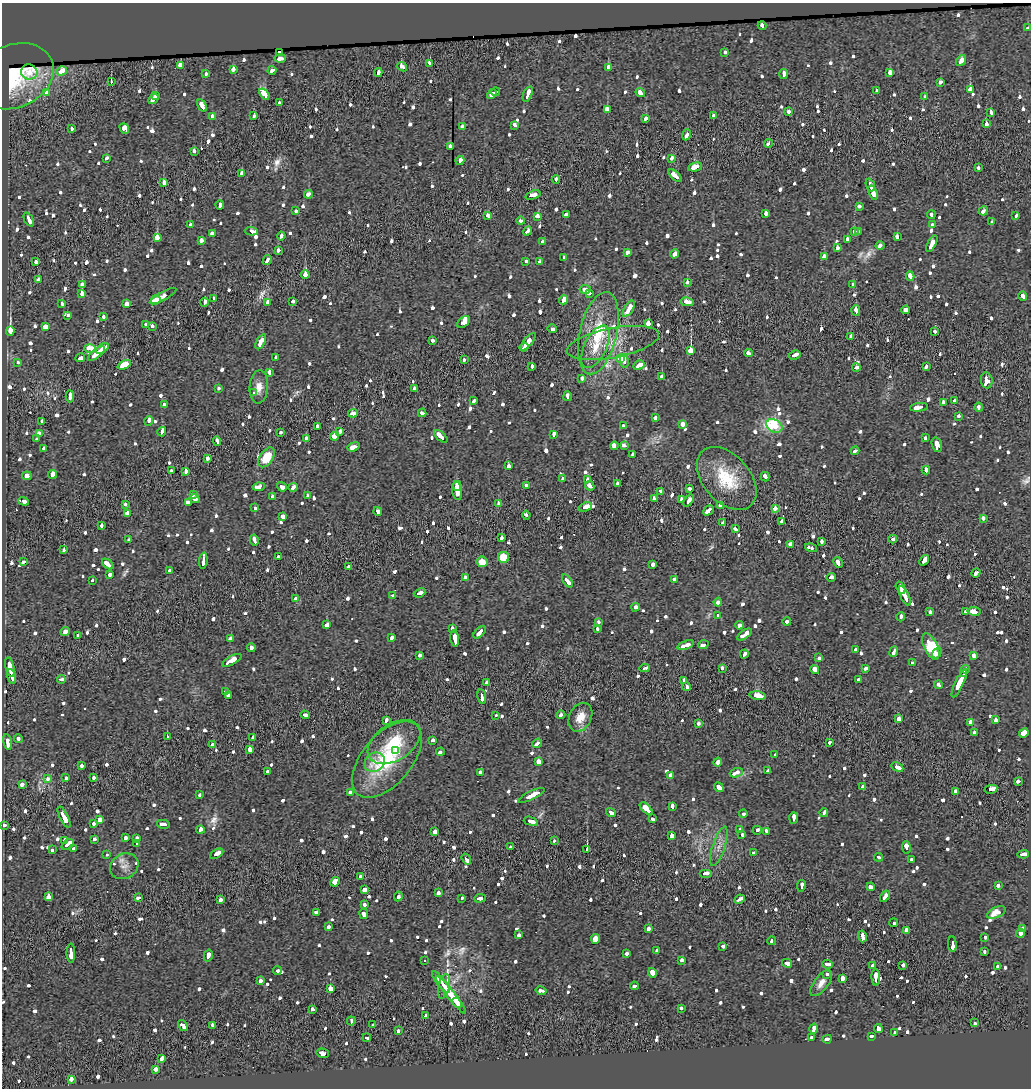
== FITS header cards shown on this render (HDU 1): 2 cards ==
NAXIS1  =                 1029
NAXIS2  =                 1086

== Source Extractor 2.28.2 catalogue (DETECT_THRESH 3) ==
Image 1029 x 1086 px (HDU 1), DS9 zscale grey, 1 PNG px = 1 image px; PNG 1033 x 1090 px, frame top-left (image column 1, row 1086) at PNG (2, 3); each listed source drawn as its Kron ellipse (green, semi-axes under 4 px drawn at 4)
Background -7.65e-04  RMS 0.013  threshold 0.0379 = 3 sigma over >= 5 px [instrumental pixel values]
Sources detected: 1150; of the 1150, the 500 brightest by FLUX_AUTO listed and drawn (650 fainter detections omitted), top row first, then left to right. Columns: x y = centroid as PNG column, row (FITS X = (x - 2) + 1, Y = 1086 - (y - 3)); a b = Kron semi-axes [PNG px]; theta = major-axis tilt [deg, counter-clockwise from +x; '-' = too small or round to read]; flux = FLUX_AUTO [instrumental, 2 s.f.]
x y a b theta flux
762 26 4 3 - 8.8
1028 28 4 3 - 8.9
279 52 3 3 - 7.1
725 52 3 3 - 10
280 59 5 3 - 10
961 61 6 4 52 18
430 63 4 3 - 7.1
180 65 4 3 - 32
402 67 5 3 - 13
608 67 4 3 - 27
233 69 4 3 - 17
272 70 4 3 - 8.1
62 71 5 4 - 26
29 72 8 7 - 8.1
378 72 4 3 - 11
890 73 4 3 - 27
206 74 3 3 - 6.9
783 74 5 3 - 12
14 76 41 31 24 44
111 82 3 2 - 16
941 82 4 3 - 7.8
876 90 4 3 - 20
970 90 3 3 - 45
496 92 4 3 - 10
46 93 4 3 - 6.8
640 93 5 3 - 15
264 94 6 3 -52 64
492 94 5 4 - 17
528 94 8 3 69 18
156 95 3 3 - 9.5
924 97 3 3 - 6.6
153 99 6 3 52 18
279 103 4 3 - 7.9
202 106 7 3 -60 23
607 109 3 3 - 48
789 112 3 3 - 6.8
991 113 3 3 - 26
254 116 3 3 - 8.1
713 116 4 3 - 7.2
212 117 4 3 - 9.3
646 118 4 3 - 13
986 124 3 3 - 36
514 125 4 3 - 6.7
463 127 4 3 - 11
124 128 6 4 -53 64
72 129 3 3 - 7
686 135 5 3 - 11
768 143 4 3 - 6.5
450 147 3 3 - 22
194 151 4 3 - 8
106 158 4 3 - 6.8
671 158 3 3 - 13
460 160 5 3 - 8.1
695 167 7 3 12 53
978 168 3 3 - 6.7
242 173 3 3 - 8.1
675 176 8 3 -42 27
556 179 4 3 - 7.1
164 183 4 3 - 22
870 185 7 3 -69 21
873 193 7 3 -70 24
308 194 4 3 - 17
533 195 8 3 17 22
220 205 4 3 - 14
859 206 4 3 - 7.4
296 211 3 3 - 7.1
983 211 5 3 - 7.6
766 213 3 3 - 22
566 214 4 3 - 6.8
488 215 4 3 - 9.3
931 215 4 3 - 7.4
538 216 4 3 - 24
1016 216 4 3 - 7.6
29 219 7 3 -65 15
521 221 4 3 - 11
992 222 3 3 - 9.2
190 225 4 3 - 25
932 225 4 3 - 17
251 231 7 3 -3 30
528 231 5 3 - 13
854 231 4 3 - 40
858 232 3 3 - 10
212 233 3 3 - 16
281 236 4 3 - 6.7
897 237 4 3 - 17
157 238 4 4 - 45
847 239 3 3 - 10
201 241 4 3 - 18
542 241 3 3 - 7
932 244 9 3 62 23
880 246 4 3 - 7.4
837 248 4 3 - 9.1
278 250 3 3 - 7.4
627 252 4 3 - 7.8
675 254 4 3 - 16
824 256 4 3 - 13
564 258 3 3 - 7
267 260 5 3 - 8.4
526 261 3 3 - 9.7
36 262 3 3 - 11
539 262 4 3 - 6.7
305 275 4 3 - 83
910 276 4 3 - 30
38 280 3 3 - 14
687 282 3 3 - 15
82 284 4 4 - 9.1
853 284 3 3 - 12
585 289 6 3 -2 8.6
589 293 4 3 - 15
82 294 4 3 - 46
163 296 15 3 29 54
1023 296 4 3 - 8.5
214 298 4 3 - 8.9
156 300 5 3 - 13
563 300 5 3 - 33
293 301 3 3 - 7.4
204 302 4 3 - 9.9
268 302 4 3 - 25
687 302 6 3 -11 16
62 303 3 3 - 8.9
127 304 4 4 - 22
629 309 9 3 59 28
906 310 4 3 - 14
856 311 5 3 - 18
68 315 3 3 - 7.5
103 316 3 3 - 8.7
463 322 7 4 44 68
648 323 4 4 - 31
146 324 3 3 - 8.8
152 326 3 3 - 12
45 327 4 3 - 81
552 329 5 3 - 6.8
10 331 4 3 - 210
935 331 3 3 - 7.2
598 333 42 18 77 47
851 336 3 3 - 8.7
432 340 4 3 - 6.8
261 342 8 4 60 35
528 342 11 3 52 23
613 343 47 15 11 26
524 347 4 2 - 15
596 347 23 11 64 16
90 348 6 4 -2 32
102 349 7 3 38 32
691 351 3 3 - 220
96 353 10 3 38 25
749 353 4 3 - 9.3
795 355 6 3 29 12
80 358 5 3 - 13
276 358 4 3 - 7.9
620 358 4 3 - 29
464 360 3 3 - 10
624 361 7 3 -80 13
17 363 3 3 - 7.6
124 365 7 4 25 75
639 365 6 3 28 21
532 366 4 3 - 10
926 367 4 3 - 8.1
856 368 4 3 - 9.9
269 372 4 3 - 8
662 376 3 3 - 14
582 378 4 3 - 7.8
987 380 8 5 -81 26
259 387 16 9 85 8.1
415 388 3 3 - 7.8
218 389 3 3 - 6.9
254 393 4 3 - 6.6
70 396 6 3 88 15
568 396 5 3 - 12
954 400 4 3 - 9.2
474 401 4 3 - 6.9
943 403 4 3 - 58
164 405 4 3 - 10
919 407 9 3 8 27
979 407 4 3 - 8.2
353 413 5 3 - 22
422 413 4 3 - 7.7
959 416 3 3 - 31
655 417 4 3 - 16
42 421 3 3 - 11
149 421 4 3 - 29
683 424 4 4 - 17
317 426 3 3 - 9.4
623 426 3 3 - 8.2
774 426 9 6 -28 59
340 431 4 3 - 8.9
162 432 5 3 - 17
39 433 4 3 - 8.9
280 433 3 3 - 10
554 434 4 3 - 11
334 436 4 4 - 29
441 436 8 3 -43 24
306 438 4 3 - 12
925 438 3 3 - 7.5
37 439 3 3 - 18
217 441 5 3 - 13
937 445 7 5 -72 26
614 446 4 3 - 52
624 446 4 3 - 17
353 447 6 3 19 18
44 448 3 3 - 7.8
855 451 4 3 - 6.5
632 454 3 3 - 21
267 457 11 6 56 21
207 458 3 3 - 12
508 466 3 3 - 12
926 470 4 3 - 8.7
171 471 3 3 - 13
186 472 4 3 - 17
53 474 4 3 - 52
27 476 5 3 - 17
765 477 5 3 - 13
727 478 36 23 -49 42
562 479 3 3 - 8.4
588 479 4 3 - 7.5
617 483 4 3 - 7.6
457 486 5 3 - 18
526 486 3 3 - 21
590 486 5 3 - 14
259 487 6 3 9 22
282 487 5 3 - 25
293 487 5 3 - 9.7
690 489 4 3 - 7.5
457 491 9 5 -80 44
660 491 4 3 - 7.3
193 494 4 3 - 24
272 496 3 3 - 6.7
308 496 3 3 - 8.8
194 499 5 3 - 8.8
654 499 3 3 - 42
681 500 3 3 - 32
23 501 5 4 - 12
688 501 7 3 53 18
188 502 4 3 - 20
125 504 3 3 - 8.8
498 504 3 3 - 21
721 505 4 3 - 64
585 507 7 3 20 63
255 508 4 3 - 7
775 508 3 3 - 33
708 510 6 3 46 73
378 511 4 3 - 18
128 514 4 3 - 23
526 515 4 3 - 7.7
283 516 4 3 - 19
983 518 4 3 - 11
782 521 4 3 - 7.2
723 522 3 3 - 17
101 526 3 3 - 7.9
735 529 4 3 - 13
502 538 4 3 - 9.7
893 539 4 3 - 10
129 540 3 3 - 6.5
254 540 5 3 - 11
822 541 3 3 - 7.9
790 544 4 3 - 9.3
811 548 6 3 -15 9.1
64 550 3 3 - 11
278 557 3 3 - 6.7
503 557 6 5 - 18
924 560 6 3 50 48
203 561 8 3 83 33
24 562 4 3 - 8.7
482 562 5 5 - 9.2
838 562 6 3 -59 15
108 564 7 3 -40 22
653 564 3 3 - 10
349 566 4 3 - 6.9
169 570 3 3 - 7.3
976 573 5 3 - 12
110 574 4 3 - 14
465 577 4 3 - 6.6
831 577 5 3 - 12
674 579 3 3 - 14
92 580 3 3 - 7
567 581 7 3 -52 17
901 588 6 4 -61 21
420 593 6 3 21 8.7
393 595 4 3 - 10
905 596 11 3 -64 32
295 599 3 3 - 10
718 602 4 3 - 14
635 607 4 3 - 10
974 611 6 3 -10 23
930 612 3 3 - 7.3
966 612 4 3 - 15
718 615 4 3 - 6.7
901 617 4 3 - 7.1
787 622 4 3 - 6.7
598 623 3 3 - 17
327 625 4 3 - 21
739 625 4 3 - 13
452 628 3 3 - 25
597 629 3 3 - 7.9
65 632 5 3 - 15
480 632 7 3 44 16
744 634 8 3 35 23
78 635 3 3 - 7.6
392 637 4 3 - 11
230 638 4 3 - 7.2
455 638 8 3 -82 23
686 645 8 3 21 15
703 645 5 3 - 12
251 647 4 3 - 11
931 647 14 6 -64 49
855 649 3 3 - 12
894 652 5 3 - 11
937 653 5 3 - 12
744 654 4 3 - 10
419 655 4 3 - 8.3
974 655 4 3 - 48
819 658 4 3 - 6.9
232 660 11 3 29 49
913 663 4 3 - 7
10 667 10 3 -78 29
645 668 5 3 - 6.9
722 668 3 3 - 8.3
866 668 4 3 - 7.2
815 669 5 3 - 34
965 669 4 3 - 9.4
963 673 4 2 - 12
12 676 8 3 -78 37
61 679 4 3 - 6.8
859 679 3 3 - 31
684 680 4 3 - 7.3
486 683 4 3 - 16
959 683 15 4 65 70
938 685 4 3 - 6.6
686 687 4 3 - 8.9
225 691 4 3 - 8.6
228 696 4 3 - 36
758 696 8 3 -8 150
482 697 7 3 -80 16
305 715 5 3 - 9.7
561 715 4 3 - 12
496 716 3 3 - 6.6
580 717 15 11 64 13
899 719 3 3 - 28
386 720 4 3 - 7.6
995 720 4 3 - 27
970 722 4 3 - 8.7
698 723 3 3 - 7.7
974 733 4 3 - 49
1024 733 5 4 - 28
167 737 3 3 - 25
253 738 3 3 - 17
18 739 4 3 - 7.7
433 740 3 3 - 11
7 742 8 3 -78 25
394 742 29 18 33 33
829 742 3 3 - 13
537 743 5 3 - 13
212 745 3 3 - 26
249 749 4 3 - 58
396 751 4 3 - 16
440 752 4 3 - 14
775 755 3 3 - 7.9
387 759 45 25 50 70
375 762 11 9 41 11
538 762 4 3 - 87
718 762 4 3 - 16
81 766 3 3 - 17
897 767 6 3 -27 35
768 771 3 3 - 18
268 772 4 3 - 7.5
480 772 4 3 - 17
736 773 7 4 20 20
670 776 4 3 - 17
65 778 3 3 - 14
93 778 3 3 - 12
47 779 3 3 - 14
1018 781 4 3 - 8.4
22 784 3 3 - 22
719 787 5 4 - 12
863 787 4 3 - 21
991 789 6 3 12 35
955 791 3 3 - 7.1
351 792 4 3 - 8.6
200 795 3 3 - 8.8
532 795 14 3 26 42
672 806 4 3 - 8.2
646 808 8 3 -44 40
611 813 5 3 - 14
824 813 4 3 - 16
743 814 4 3 - 9.6
64 817 11 3 -64 31
794 818 6 3 88 14
652 819 4 3 - 8
99 820 4 3 - 30
531 821 7 3 -16 16
94 823 3 3 - 9.8
163 824 6 3 -12 17
4 825 4 3 - 8.4
200 829 4 3 - 21
740 830 4 3 - 8.2
757 830 4 3 - 8.1
766 831 4 3 - 7.8
435 832 3 3 - 64
742 835 4 3 - 7
671 836 3 3 - 26
125 838 3 3 - 9.4
137 838 4 3 - 10
94 839 4 3 - 10
65 840 4 3 - 13
554 841 3 3 - 15
137 844 3 3 - 28
67 845 7 3 40 34
719 846 20 6 72 6.9
510 847 3 3 - 11
906 847 6 3 -82 28
74 848 3 3 - 14
52 850 4 3 - 15
587 850 4 3 - 380
754 853 3 3 - 7.1
106 854 3 3 - 12
217 854 7 3 29 27
1023 854 5 3 - 14
878 857 4 3 - 9.7
466 859 6 3 -56 17
912 860 4 3 - 7.3
124 866 15 12 31 7.1
705 873 6 3 0 15
361 876 4 3 - 12
335 882 5 3 - 77
998 885 4 3 - 7.8
801 886 6 3 78 15
871 887 4 3 - 16
364 890 4 3 - 22
438 893 3 3 - 22
48 896 4 3 - 60
398 896 5 3 - 44
885 896 6 3 57 18
138 898 4 3 - 9
462 898 3 3 - 7.8
480 898 6 3 4 21
739 899 5 3 - 14
220 900 3 3 - 20
365 905 3 3 - 7.6
316 912 4 3 - 11
996 912 10 5 25 9.2
364 914 5 3 - 11
894 923 4 3 - 15
329 927 3 3 - 12
1023 928 3 3 - 7.8
648 929 3 3 - 29
906 930 4 3 - 46
1020 933 4 4 - 63
519 935 4 3 - 9.4
863 936 6 3 -76 19
985 937 4 3 - 7.4
595 939 5 4 - 67
772 941 4 3 - 7.3
952 944 8 3 -88 20
723 946 3 3 - 15
657 950 4 3 - 18
984 952 3 3 - 7.2
71 953 9 3 -90 26
627 954 3 3 - 11
208 955 6 3 76 16
682 960 4 3 - 9.3
424 961 3 3 - 6.6
787 963 5 3 - 15
827 964 5 3 - 15
873 965 3 3 - 22
903 965 3 3 - 25
997 967 3 3 - 7.9
277 971 4 3 - 9.3
652 973 5 3 - 46
827 974 3 3 - 8
876 977 8 3 -88 20
842 978 3 3 - 69
260 981 4 3 - 10
441 982 13 3 -52 43
821 983 15 7 53 7.3
444 986 13 5 77 27
634 986 4 3 - 7.2
330 989 4 3 - 100
541 991 5 3 - 13
451 995 23 4 -52 47
457 1003 5 3 - 19
681 1008 3 3 - 6.9
313 1009 4 3 - 7.8
426 1016 3 3 - 15
351 1021 4 3 - 8
975 1023 3 3 - 17
212 1025 4 3 - 7.1
373 1025 3 3 - 9.5
183 1026 6 3 -54 13
814 1029 5 3 - 15
878 1029 5 3 - 38
398 1031 3 3 - 8.4
895 1032 3 3 - 9.3
871 1036 3 3 - 6.6
811 1037 3 3 - 15
367 1038 4 3 - 7.9
827 1039 4 3 - 12
323 1053 6 4 -15 21
162 1058 4 3 - 22
156 1069 3 3 - 19
71 1079 4 3 - 14
At the frame edge (FLAGS 8, measured only in part): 2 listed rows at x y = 1028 28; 4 825
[650 fainter detections neither listed nor drawn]